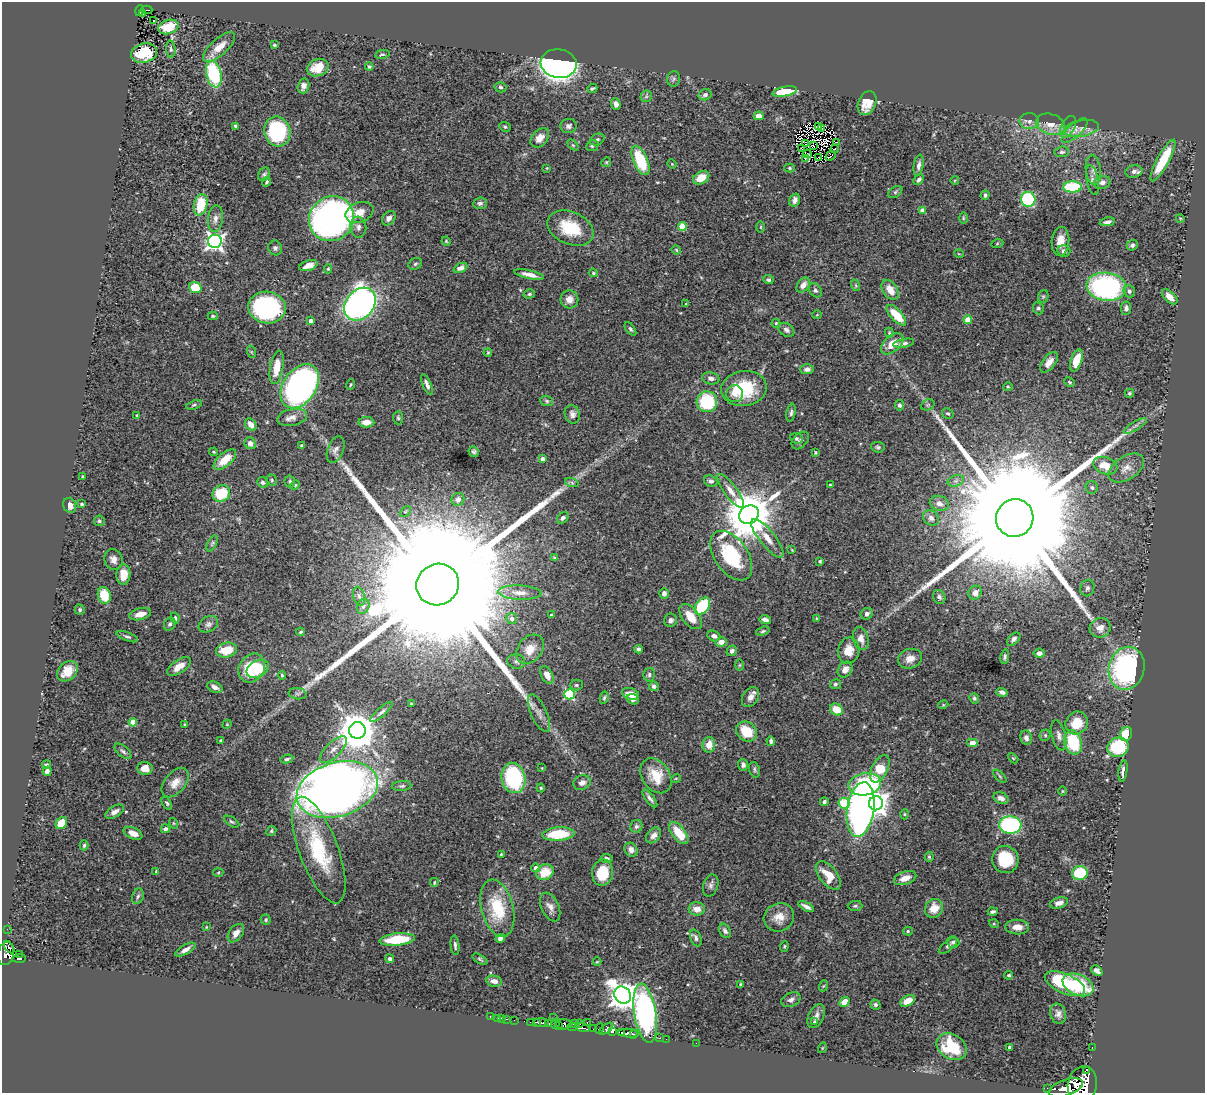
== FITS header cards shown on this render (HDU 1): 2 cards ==
NAXIS1  =                 1203
NAXIS2  =                 1091

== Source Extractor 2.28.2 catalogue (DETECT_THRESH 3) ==
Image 1203 x 1091 px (HDU 1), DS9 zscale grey, 1 PNG px = 1 image px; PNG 1207 x 1095 px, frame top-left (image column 1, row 1091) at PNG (2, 2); each listed source drawn as its Kron ellipse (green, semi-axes under 4 px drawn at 4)
Background 0.72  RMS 0.029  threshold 0.0883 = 3 sigma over >= 5 px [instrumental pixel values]
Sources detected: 432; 6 with non-positive FLUX_AUTO (blend fragments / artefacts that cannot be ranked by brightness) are neither listed nor drawn; the other 426 listed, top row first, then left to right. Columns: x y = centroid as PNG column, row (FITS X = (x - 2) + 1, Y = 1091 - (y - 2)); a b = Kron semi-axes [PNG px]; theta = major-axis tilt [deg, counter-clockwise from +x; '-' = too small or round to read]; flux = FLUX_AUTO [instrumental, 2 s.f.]
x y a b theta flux
147 10 6 2 0 47
140 11 5 3 - 46
142 13 4 3 - 17
153 20 2 2 - 2
168 27 10 7 17 47
274 45 3 3 - 2.9
219 47 20 8 42 28
171 49 8 5 -85 4.1
144 53 13 9 12 66
382 54 7 4 9 3.4
559 64 18 14 -8 1000
369 67 4 4 - 2.9
318 68 11 8 23 39
214 74 13 7 -78 170
673 79 8 6 78 4.1
303 86 7 5 75 9.2
500 87 6 5 - 4.2
592 88 5 3 - 3.3
785 91 12 5 11 72
705 95 6 5 - 6
646 96 6 5 - 3.6
867 103 12 8 67 32
616 104 6 4 -70 11
759 116 5 4 - 14
1029 121 9 8 - 9.2
1051 124 15 10 -19 26
236 126 4 3 - 4
569 126 8 7 - 6.1
505 127 6 4 -25 3
819 127 4 2 - 2
1068 127 12 6 64 9.1
822 128 4 2 - 2.8
1082 128 18 8 9 18
1075 130 16 7 42 14
277 131 15 13 -71 210
540 138 11 7 46 19
597 140 7 5 27 4.1
836 142 2 2 - 2.2
805 143 3 2 - 0.36
573 145 6 4 -44 2.5
592 146 6 5 - 4.3
813 146 3 2 - 0.47
801 148 3 2 - 2.6
835 149 4 2 - 2.5
1062 152 7 5 4 5.6
807 154 4 2 - 0.95
831 156 5 2 - 2.2
806 158 4 2 - 2
819 158 3 3 - 1.4
640 160 16 7 -67 92
1163 160 23 6 61 69
606 162 5 4 - 2.5
672 164 5 3 - 1.8
919 165 11 5 81 8.7
547 168 3 3 - 1.6
790 168 5 4 - 3
1093 170 15 7 -83 11
1134 171 8 6 11 8.8
264 174 7 5 60 4.4
701 178 8 6 28 29
919 180 6 4 45 4.9
955 180 4 3 - 1.8
1093 180 15 6 -79 7.7
267 182 5 4 - 3.3
1102 182 8 6 16 9.6
1072 187 9 5 1 120
895 192 8 5 36 3.9
985 195 4 4 - 5.7
1028 199 7 7 - 180
795 200 7 5 69 8.9
480 203 7 5 5 5.2
201 205 11 6 78 73
922 210 4 4 - 16
359 212 14 10 23 23
389 218 8 6 51 10
963 218 6 4 -90 2.2
1180 218 4 3 - 1.5
215 219 13 7 83 12
331 219 23 22 - 900
1107 222 7 4 12 6.9
358 227 10 8 -84 9.6
682 227 4 4 - 62
761 227 6 4 89 2
570 228 24 16 -24 73
215 241 7 6 - 860
446 241 5 4 - 1.9
1060 241 14 9 86 23
997 244 6 4 20 2.4
1132 245 5 5 - 5.1
275 248 7 7 - 5.4
676 250 5 4 - 2.4
1064 251 6 6 - 5.7
959 254 5 3 - 1.6
415 264 7 5 28 4.1
308 266 10 5 17 14
460 268 7 4 24 9
328 269 4 4 - 2.6
593 273 5 3 - 2.2
529 275 15 4 -12 14
768 280 5 4 - 4.9
803 285 8 5 50 13
855 285 6 4 -70 2.5
195 287 6 5 - 58
1106 287 20 14 -6 320
815 290 7 5 -55 4.8
890 290 11 7 -55 24
1129 291 6 5 - 4.6
529 294 6 4 16 3.1
1043 296 6 5 - 3.2
1170 297 9 5 -44 13
569 299 9 9 - 14
360 304 18 14 49 910
686 304 3 3 - 1.5
267 308 19 16 -8 290
1038 308 6 5 - 4
1126 308 7 5 83 6.2
817 315 4 3 - 1.5
896 315 13 5 -47 47
213 316 5 4 - 2.6
968 320 4 4 - 48
311 321 4 4 - 13
776 323 4 4 - 1.8
630 329 8 4 -52 3.9
786 330 8 6 -34 6.8
889 333 5 4 - 2.4
904 343 10 3 10 4.9
892 344 13 8 41 28
252 352 6 4 -70 2.7
488 353 4 3 - 2.2
1076 360 11 5 71 40
1049 362 12 6 53 16
277 367 17 6 81 34
807 369 7 5 3 6.8
711 378 9 6 -12 8.4
1069 382 6 4 -28 2.8
350 385 5 2 - 2
427 385 11 4 -67 8.3
300 386 24 16 55 680
1008 386 5 3 - 1.9
744 389 23 17 7 97
1129 393 5 4 - 3.3
735 394 8 8 - 12
547 401 6 5 - 3.6
707 402 10 10 - 120
194 405 8 4 19 3.7
899 405 5 4 - 4.8
928 405 7 5 21 3.4
791 413 9 4 80 4.7
948 413 6 4 -31 3.1
572 414 9 7 -70 8.7
137 415 4 3 - 1.9
292 417 15 8 12 13
398 418 6 5 - 3.5
366 422 8 5 -2 17
251 425 7 5 -52 16
1135 426 13 4 32 7.9
796 438 6 5 - 3.5
800 440 10 6 47 5.1
250 443 6 5 - 11
302 445 3 3 - 2.6
878 447 7 5 -5 3.9
336 450 14 8 70 9.3
214 452 4 3 - 1.8
474 452 6 5 - 4.1
815 452 3 3 - 2.7
542 459 4 3 - 9.6
225 460 13 6 41 34
1105 466 12 8 -18 33
1126 468 20 11 31 23
83 477 4 3 - 2.1
272 480 6 5 - 3.1
290 481 6 5 - 3.7
711 481 7 5 -20 6.2
956 481 8 5 15 5.9
263 482 5 5 - 4
572 483 7 4 -20 3.6
295 485 5 4 - 2.3
830 485 3 3 - 1.7
1092 487 6 6 - 4.7
731 491 20 6 -54 18
221 493 9 8 - 67
458 499 7 6 - 11
939 503 9 7 -19 10
82 504 3 3 - 3.9
70 505 8 6 -63 14
405 511 6 4 44 2.8
749 515 10 9 - 11000
563 518 6 5 - 5.5
931 518 9 7 -47 6.6
1015 518 19 18 - 160000
99 521 5 5 - 3.4
767 538 24 8 -51 24
212 543 8 4 63 4
792 550 4 3 - 1.5
731 556 28 16 -55 130
554 558 3 2 - 2
113 559 10 9 - 12
820 561 3 3 - 3.1
123 574 10 7 87 30
438 584 22 20 32 250000
1087 588 8 7 - 6.3
520 593 21 7 -2 21
664 593 5 4 - 8.7
975 593 7 6 - 13
104 595 8 6 -74 53
359 596 9 5 -74 6.9
939 597 7 6 - 4.8
363 606 8 6 69 5.8
702 606 10 6 53 130
80 610 5 5 - 3.8
140 614 11 5 14 17
867 614 6 5 - 7.1
551 615 3 2 - 1.6
690 617 15 8 -51 31
175 618 5 3 - 3.8
512 619 5 5 - 9.5
816 619 4 3 - 1.8
670 620 7 6 - 7
765 620 6 4 -14 8.3
170 624 7 5 63 5.4
208 624 10 7 28 7.8
1100 628 10 9 - 19
763 631 7 4 17 3.1
301 632 4 3 - 2.8
714 636 7 5 -25 7.4
127 637 11 4 -21 4.8
861 638 12 7 -76 16
1014 639 8 5 44 5.8
721 642 6 4 15 13
530 649 16 12 50 26
638 649 4 4 - 5.5
226 650 11 7 13 45
849 650 13 10 77 26
732 651 5 5 - 6.2
1039 653 5 4 - 10
1005 657 7 4 79 4.2
910 659 12 9 21 19
516 661 9 7 -10 6.1
739 665 6 4 88 2.1
179 666 13 6 34 18
252 668 15 12 57 110
1127 668 22 18 75 350
258 669 12 8 25 50
845 670 8 6 53 13
67 671 11 9 42 38
282 675 4 3 - 2.9
547 675 9 5 -62 18
649 675 7 5 79 4.9
835 684 5 5 - 4
576 685 6 5 - 4
654 686 5 4 - 5.5
215 687 8 5 -23 10
1002 692 6 4 -17 6.3
298 694 9 5 -6 5.3
569 694 5 5 - 190
630 694 9 5 -17 23
750 697 11 7 56 13
604 698 6 4 78 3.1
974 698 5 4 - 3.6
633 699 6 5 - 8.5
411 703 3 2 - 1.7
943 705 5 3 - 1.7
836 709 7 5 -34 32
381 712 14 4 42 6.2
539 713 20 8 -66 16
133 722 4 4 - 45
1077 723 12 10 54 39
185 724 3 3 - 1.9
227 724 5 4 - 1.8
357 730 8 8 - 6000
747 731 11 9 -40 51
1126 734 7 6 - 43
1045 735 6 5 - 3.4
1059 735 15 7 -76 9.4
1026 738 7 6 - 8.7
220 740 3 3 - 2
771 741 4 3 - 4.5
1073 742 12 9 -73 95
973 743 6 4 0 12
709 745 8 6 87 22
1118 747 10 9 - 120
333 749 17 7 45 16
123 751 10 5 -41 5.6
1013 758 6 3 -44 2.2
287 759 6 3 12 4.1
46 764 4 4 - 2.9
743 765 6 5 - 6.3
145 768 7 6 - 19
542 768 3 3 - 1.3
880 769 15 8 64 60
754 770 8 5 -71 3.8
47 771 5 4 - 9.3
1123 771 11 4 82 11
656 776 19 13 -55 47
1000 776 8 3 -45 2.8
513 778 15 12 -77 190
676 778 5 3 - 1.6
175 783 17 10 50 22
582 783 9 7 22 11
865 784 16 11 10 150
402 786 9 5 6 4.4
541 788 4 4 - 2.8
337 789 41 27 17 2600
1062 791 5 3 - 2
650 798 10 4 -52 7
1001 798 8 5 -24 10
824 802 4 4 - 4.3
167 803 7 4 -57 3.1
844 803 5 5 - 100
876 803 7 7 - 1500
861 809 27 13 81 1000
114 812 10 5 30 10
905 814 5 3 - 2
232 822 8 4 -31 3.6
61 823 6 5 - 41
173 823 5 3 - 1.8
1010 825 11 8 -3 280
636 826 6 6 - 5.2
165 829 4 4 - 6.4
271 831 5 4 - 3.2
133 833 10 5 -23 17
679 833 13 6 -52 51
558 834 16 7 4 84
654 835 9 6 49 10
84 845 5 4 - 3.3
319 850 56 19 -70 150
631 850 7 6 - 11
501 854 3 2 - 1.9
929 857 5 4 - 2.7
607 858 6 4 -4 5.7
1005 859 14 13 - 75
536 868 4 4 - 9.8
156 871 3 2 - 1.6
545 872 9 7 29 39
603 872 13 10 81 52
218 873 5 3 - 2.1
1080 873 8 7 - 83
828 875 17 9 -52 37
905 878 12 6 20 19
434 882 4 3 - 1.8
711 885 11 7 73 7.2
138 896 8 5 71 5.4
1059 903 9 5 18 10
855 906 7 5 0 3.9
550 907 15 8 -66 13
806 907 8 4 -29 9.4
497 908 29 16 -76 93
934 908 10 8 56 28
697 909 8 6 2 19
993 911 5 3 - 4.4
779 917 15 14 - 25
266 920 5 4 - 3.4
994 924 5 3 - 1.7
206 927 3 3 - 1.6
1017 927 12 7 -1 18
7 929 2 2 - 4.5
725 931 7 5 -61 6.7
908 931 5 4 - 2.9
236 933 10 6 53 15
500 938 5 4 - 6.5
696 938 9 5 -68 6.5
397 939 17 6 6 66
953 942 6 5 - 4.3
455 945 10 3 -83 4.9
784 946 5 3 - 2.2
948 946 11 5 39 5
9 947 7 3 -56 54
185 950 11 4 30 10
6 954 11 8 77 220
19 954 2 2 - 6.2
19 959 7 3 3 110
390 959 4 4 - 5.2
480 959 8 4 -30 3.3
597 962 4 3 - 1.5
1097 971 6 4 -41 8.2
1009 975 4 3 - 3
494 981 8 5 -11 14
741 984 3 3 - 3
1065 984 21 10 -24 140
1078 985 16 10 -24 110
823 986 6 3 70 2.2
623 995 9 8 - 2500
791 1000 10 7 25 7.9
908 1001 8 5 30 26
844 1002 5 4 - 27
875 1005 5 5 - 4.1
645 1013 30 11 -81 590
1058 1014 10 7 -74 9.4
816 1016 13 7 64 12
490 1017 3 2 - 2.8
498 1018 3 2 - 2.7
501 1018 2 2 - 4.6
554 1018 2 2 - 11
507 1019 3 2 - 5.6
514 1020 2 2 - 4.1
530 1022 3 2 - 9.1
537 1022 3 2 - 120
815 1022 3 3 - 2.6
541 1023 8 3 -3 250
575 1023 3 2 - 130
587 1023 3 2 - 35
549 1024 4 3 - 180
555 1024 5 2 - 17
564 1024 7 5 -1 240
580 1024 3 2 - 15
559 1025 2 2 - 6.5
572 1027 5 3 - 39
583 1028 7 4 -14 190
593 1029 2 2 - 23
599 1029 5 3 - 120
606 1029 8 3 37 190
613 1032 4 3 - 270
622 1032 3 3 - 160
628 1033 11 4 -3 480
633 1034 4 3 - 160
659 1038 3 2 - 13
666 1039 2 2 - 7.9
696 1043 2 2 - 7.6
952 1047 16 12 -33 65
1010 1047 4 3 - 11
822 1048 5 3 - 1.6
1092 1048 3 2 - 8.5
1086 1070 2 2 - 16000
1082 1084 18 14 78 5000
1066 1087 17 8 18 1900
1047 1088 2 2 - 2.9
At the frame edge (FLAGS 8, measured only in part): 1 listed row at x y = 1082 1084
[6 non-positive-flux detections neither listed nor drawn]